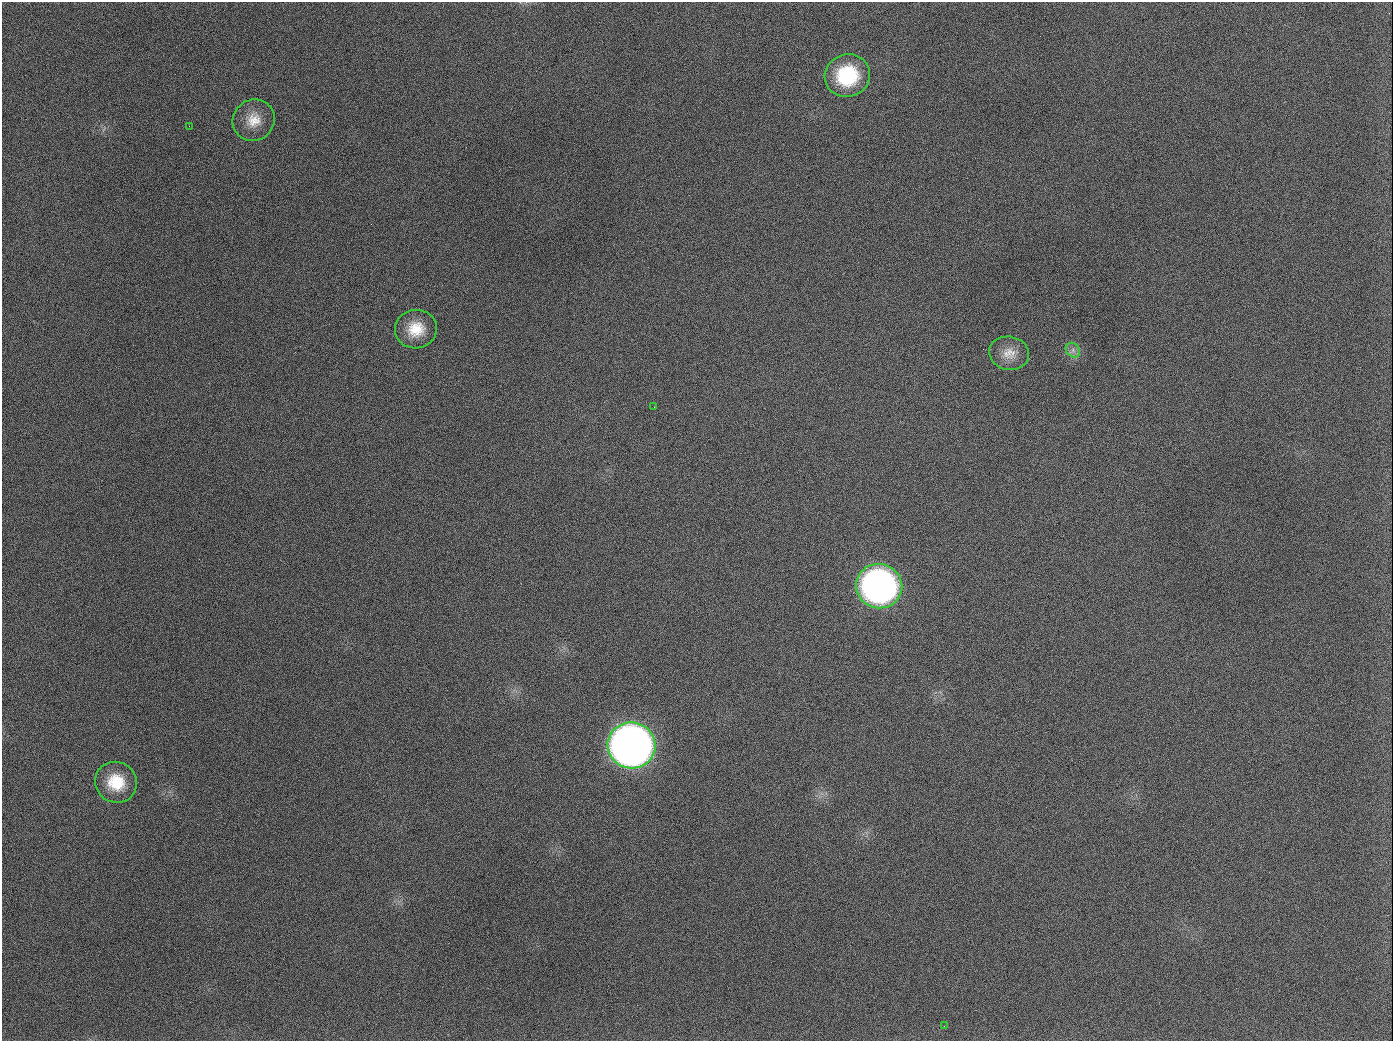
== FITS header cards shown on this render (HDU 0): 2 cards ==
NAXIS1  =                 1391
NAXIS2  =                 1039

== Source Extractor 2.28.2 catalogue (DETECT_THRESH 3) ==
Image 1391 x 1039 px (HDU 0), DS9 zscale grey, 1 PNG px = 1 image px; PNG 1395 x 1043 px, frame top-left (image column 1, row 1039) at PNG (2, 2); each listed source drawn as its Kron ellipse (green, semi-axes under 4 px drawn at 4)
Background 1560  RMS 71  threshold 212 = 3 sigma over >= 5 px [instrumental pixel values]
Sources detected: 11; all 11 listed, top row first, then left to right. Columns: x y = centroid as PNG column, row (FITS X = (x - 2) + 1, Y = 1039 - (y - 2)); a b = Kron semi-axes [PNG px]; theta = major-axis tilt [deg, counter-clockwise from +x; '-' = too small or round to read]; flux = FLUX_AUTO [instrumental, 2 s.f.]
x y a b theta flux
847 76 23 21 22 3.1e+05
254 120 21 20 - 1.0e+05
189 126 3 2 - 6.2e+03
416 329 21 19 9 1.3e+05
1073 350 8 6 -48 2.0e+04
1009 353 20 16 -12 7.5e+04
654 407 2 2 - 3.3e+03
879 586 23 22 - 2.3e+06
631 745 24 23 - 5.2e+06
116 782 21 20 - 1.7e+05
944 1026 3 2 - 4.1e+03